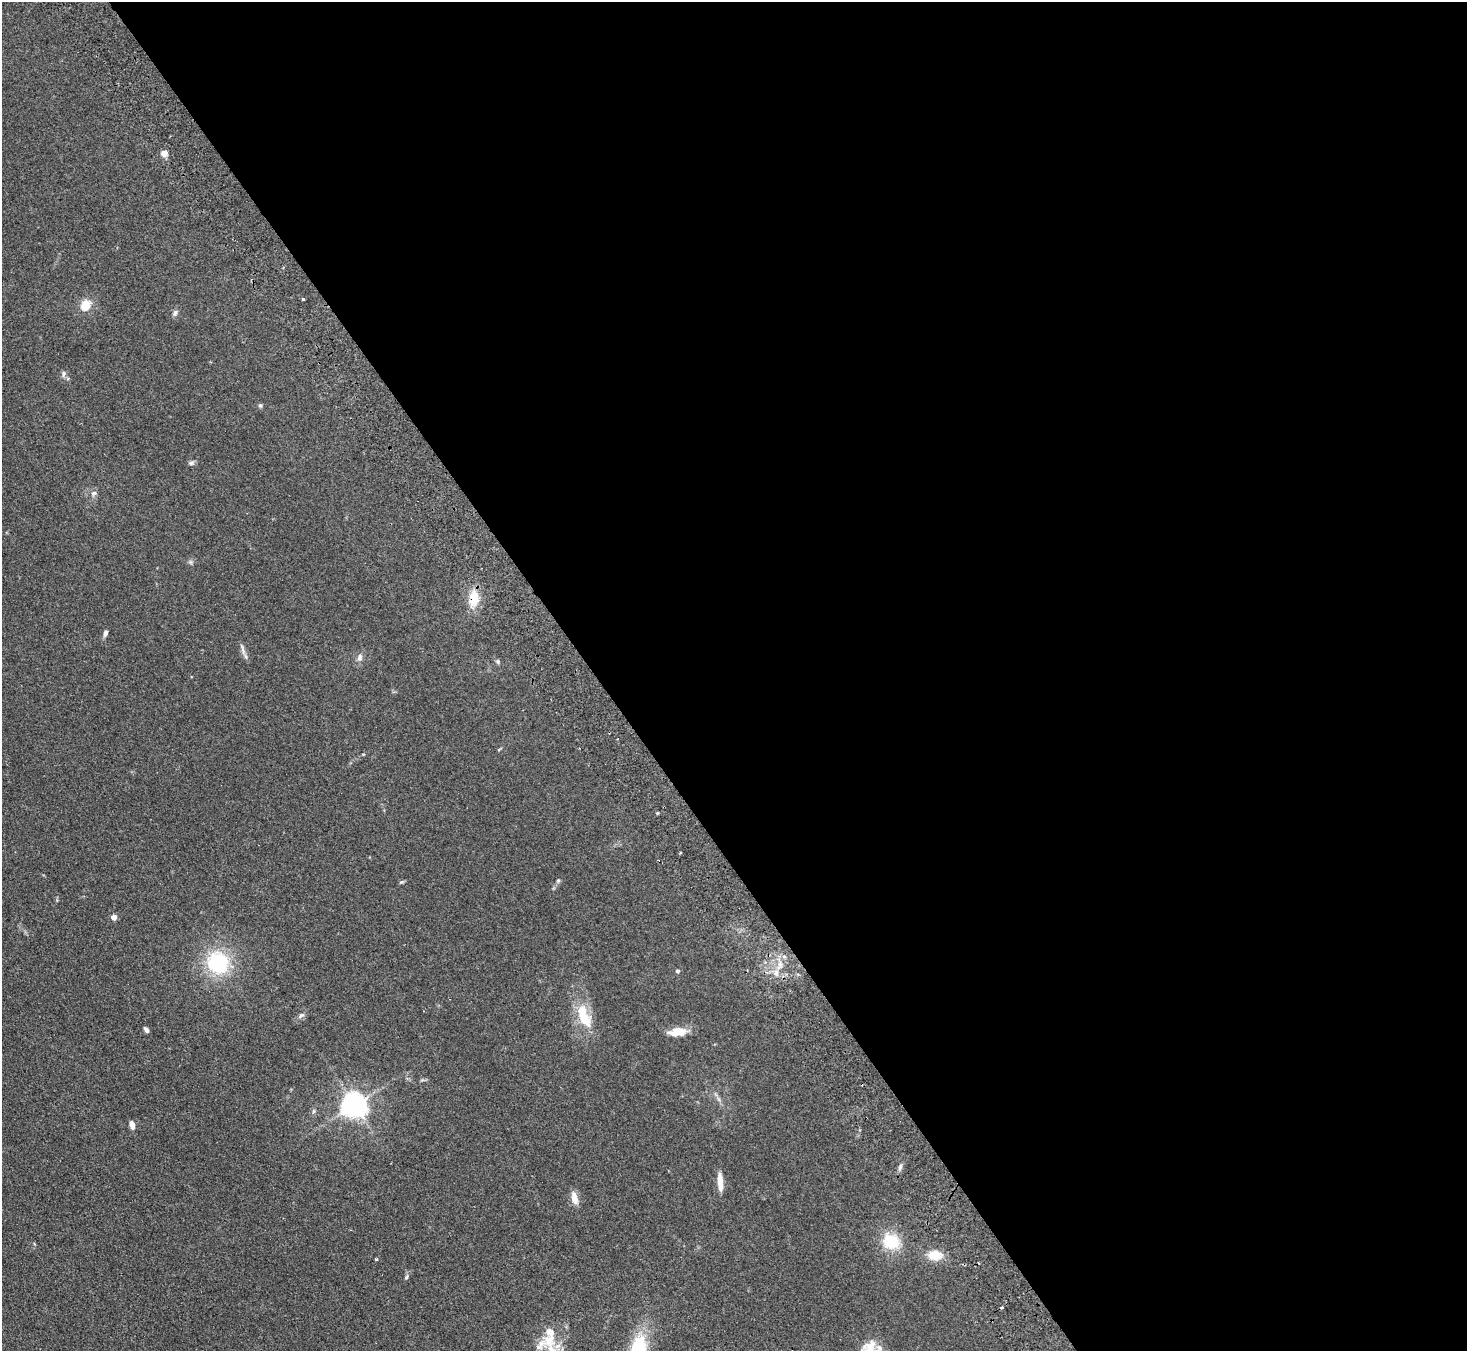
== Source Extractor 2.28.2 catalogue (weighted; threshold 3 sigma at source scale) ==
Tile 8 of 4 x 4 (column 4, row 2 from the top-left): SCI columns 4445-5909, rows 2891-4239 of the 5958 x 5920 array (HDU 1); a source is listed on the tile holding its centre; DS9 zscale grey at full resolution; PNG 1469 x 1353 px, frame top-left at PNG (2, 2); no overlay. Shown black and unused: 60% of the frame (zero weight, under 2 of 3 exposures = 3% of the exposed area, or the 3 px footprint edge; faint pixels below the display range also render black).
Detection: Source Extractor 2.28.2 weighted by HDU 2 'WHT'; one run over the whole footprint, this tile lists its part. Background 0.153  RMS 0.013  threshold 0.0573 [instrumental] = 3 sigma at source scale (4.5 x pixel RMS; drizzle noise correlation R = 1.50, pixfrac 1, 0.05/0.05 arcsec/px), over >= 5 px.
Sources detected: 45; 1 inside a brighter object's white glare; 2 cosmic-ray / hot-pixel residue — not listed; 4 inside a brighter listed object's ellipse — not listed separately; the other 38 listed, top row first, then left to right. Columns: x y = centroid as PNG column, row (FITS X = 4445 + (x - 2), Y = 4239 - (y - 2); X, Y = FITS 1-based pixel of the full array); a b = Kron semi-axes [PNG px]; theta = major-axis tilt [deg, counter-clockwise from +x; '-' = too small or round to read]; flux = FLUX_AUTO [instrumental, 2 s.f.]
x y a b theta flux
164 153 4 4 - 22
303 299 3 3 - 6.3
85 305 13 11 59 18
175 313 9 6 59 3.2
64 374 9 6 85 3.3
260 406 6 5 - 1.9
191 463 8 5 10 2.7
93 493 8 7 - 3.8
190 562 6 6 - 2.3
474 599 18 11 80 25
105 633 8 5 75 4.1
243 650 19 4 -72 4.9
360 657 11 6 69 5
498 661 6 5 - 2.2
657 813 3 3 - 1.3
680 853 3 3 - 1.9
558 880 6 5 - 1.8
402 882 6 4 18 1.6
114 917 4 4 - 12
218 963 23 22 - 88
780 965 9 7 -81 7.4
677 971 5 4 - 2.6
776 973 10 6 90 6.5
301 1015 9 5 37 3.3
584 1018 30 16 -53 31
146 1030 7 4 -51 3.9
675 1032 19 11 19 15
354 1105 8 7 - 1100
314 1111 6 4 71 1.7
132 1125 8 5 -76 7.4
900 1167 9 5 74 3.3
720 1182 21 6 -87 14
574 1198 18 8 -77 9.6
891 1241 18 15 -25 42
935 1255 14 9 -4 23
376 1259 3 3 - 1.5
406 1277 5 4 - 1.6
549 1341 23 17 89 28
Overlapping masked pixels (flux is a lower limit): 1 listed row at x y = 474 599